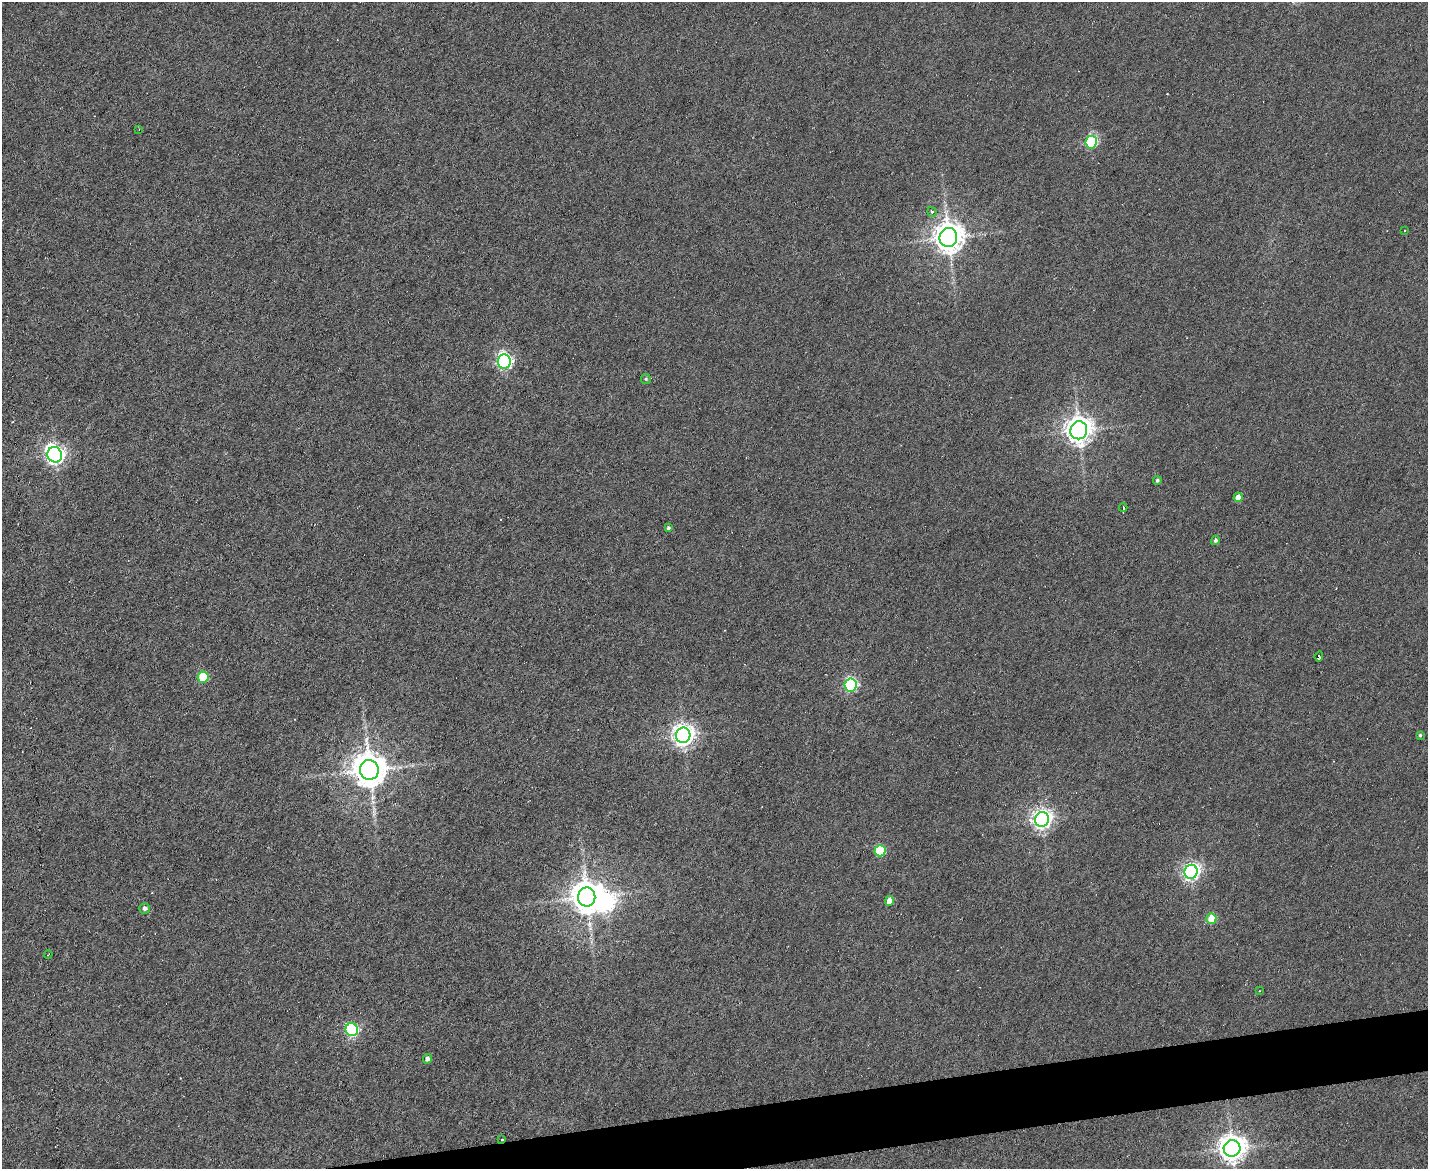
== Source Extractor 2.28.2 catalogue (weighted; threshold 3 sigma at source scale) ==
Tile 5 of 3 x 4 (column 2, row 2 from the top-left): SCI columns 1666-3091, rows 2337-3503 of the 4649 x 4671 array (HDU 1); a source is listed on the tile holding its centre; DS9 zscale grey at full resolution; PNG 1430 x 1171 px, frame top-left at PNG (2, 2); each listed source drawn as its Kron ellipse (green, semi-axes under 4 px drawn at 4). Shown black and unused: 3% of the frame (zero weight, under 4 of 8 exposures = <1% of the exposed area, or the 3 px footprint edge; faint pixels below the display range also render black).
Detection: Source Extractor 2.28.2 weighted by HDU 2 'WHT'; one run over the whole footprint, this tile lists its part. Background 0.00302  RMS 0.004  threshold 0.0164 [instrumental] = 3 sigma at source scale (4.09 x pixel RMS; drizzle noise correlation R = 1.36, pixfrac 0.8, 0.05/0.05 arcsec/px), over >= 5 px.
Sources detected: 35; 1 inside a brighter object's white glare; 1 cosmic-ray / hot-pixel residue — neither listed nor drawn; the other 33 listed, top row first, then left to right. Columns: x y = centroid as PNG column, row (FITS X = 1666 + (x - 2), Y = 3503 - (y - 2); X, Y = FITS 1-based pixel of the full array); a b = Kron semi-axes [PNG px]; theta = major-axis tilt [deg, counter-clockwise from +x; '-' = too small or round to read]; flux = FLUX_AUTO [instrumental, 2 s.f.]
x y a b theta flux
139 129 4 3 - 0.25
1091 142 6 5 - 45
932 212 5 4 - 0.87
1405 231 3 3 - 0.68
948 237 9 9 - 580
504 361 7 6 - 94
646 379 5 5 - 0.52
1079 430 9 8 - 410
55 455 8 7 - 170
1157 480 4 4 - 0.62
1238 497 5 4 - 4.5
1123 507 4 2 - 6.4
668 528 4 3 - 0.6
1215 540 4 4 - 0.77
1319 656 5 3 - 4.6
203 677 5 5 - 17
851 685 6 6 - 57
683 735 7 7 - 250
1420 735 4 3 - 0.45
369 770 10 9 - 830
1042 819 7 7 - 200
880 851 6 5 - 20
1191 872 7 6 - 130
587 897 9 8 - 640
889 901 5 4 - 3.7
145 908 5 5 - 1.2
1211 919 5 5 - 8
48 954 4 2 - 0.64
1259 991 3 2 - 0.25
352 1030 6 6 - 58
427 1059 4 4 - 1.6
502 1139 3 3 - 0.53
1232 1148 8 8 - 440
Overlapping masked pixels (flux is a lower limit): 1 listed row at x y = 502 1139